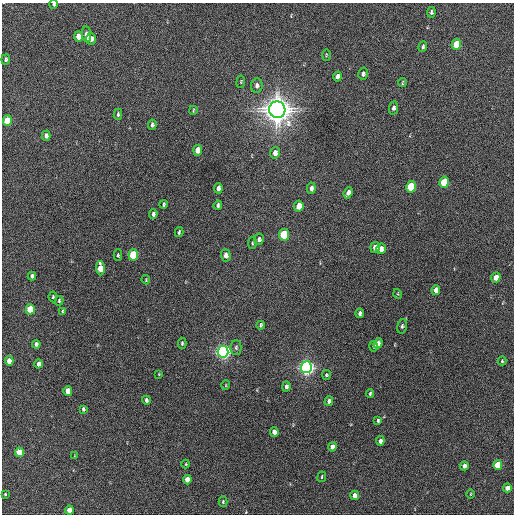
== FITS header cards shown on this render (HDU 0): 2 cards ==
NAXIS1  =                  512 / Axis length
NAXIS2  =                  512 / Axis length

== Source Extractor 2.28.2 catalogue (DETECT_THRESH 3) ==
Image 512 x 512 px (HDU 0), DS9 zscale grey, 1 PNG px = 1 image px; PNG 516 x 516 px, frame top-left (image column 1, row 512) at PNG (2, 3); each listed source drawn as its Kron ellipse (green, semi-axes under 4 px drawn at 4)
Background 516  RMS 14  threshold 43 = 3 sigma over >= 5 px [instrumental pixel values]
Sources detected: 90; all 90 listed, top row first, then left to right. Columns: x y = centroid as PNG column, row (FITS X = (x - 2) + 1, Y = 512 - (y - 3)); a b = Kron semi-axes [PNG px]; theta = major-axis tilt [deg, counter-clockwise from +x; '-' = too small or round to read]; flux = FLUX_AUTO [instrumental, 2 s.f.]
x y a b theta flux
54 4 4 4 - 1.5e+03
431 12 5 3 - 1.7e+03
86 34 8 4 -83 7.2e+03
78 36 5 4 - 1.0e+04
91 39 6 5 - 5.9e+03
456 44 5 4 - 2.8e+04
423 47 5 3 - 1.8e+03
326 55 5 3 - 9.0e+02
6 59 5 4 - 1.9e+03
363 74 6 4 74 2.8e+03
337 76 5 4 - 4.4e+03
241 82 6 3 83 9.7e+02
402 83 4 3 - 9.6e+02
257 85 7 5 83 3.4e+03
393 108 7 4 79 3.0e+03
193 110 4 2 - 9.3e+02
277 110 8 8 - 1.7e+06
118 114 5 3 - 1.6e+03
7 121 5 4 - 2.9e+04
152 125 5 3 - 2.2e+03
46 136 5 3 - 3.4e+03
198 150 5 4 - 1.1e+04
275 153 6 4 77 5.8e+03
444 182 5 4 - 4.0e+04
411 187 6 5 - 5.7e+04
218 188 5 4 - 3.7e+03
311 188 6 4 83 3.6e+03
348 193 6 4 65 4.4e+03
164 204 4 3 - 1.4e+03
218 205 5 4 - 2.0e+03
299 206 5 4 - 1.4e+04
153 214 5 3 - 2.8e+03
179 232 5 3 - 1.4e+03
284 235 6 5 - 6.2e+04
259 239 6 5 - 2.6e+03
252 243 6 3 83 1.2e+03
375 247 5 4 - 6.6e+03
381 249 5 4 - 6.8e+03
118 255 5 4 - 1.3e+03
133 255 5 4 - 6.2e+04
226 255 6 4 -88 4.8e+03
100 268 7 4 -88 1.8e+04
32 276 4 3 - 1.9e+03
496 277 5 4 - 1.2e+04
146 280 4 3 - 7.7e+02
436 290 5 4 - 7.8e+03
398 294 5 3 - 8.3e+02
53 297 5 3 - 1.4e+03
59 301 5 3 - 1.4e+03
30 309 5 4 - 3.3e+04
62 312 4 3 - 1.3e+03
360 313 5 3 - 2.5e+03
261 325 4 3 - 1.5e+03
402 326 7 4 76 2.0e+03
182 343 5 4 - 1.6e+03
378 343 5 4 - 4.1e+03
36 344 4 4 - 2.6e+03
374 346 5 4 - 1.8e+03
236 348 7 5 90 2.3e+03
223 352 6 5 - 4.8e+05
9 361 5 4 - 1.1e+04
502 361 4 3 - 1.1e+03
39 364 4 4 - 5.8e+03
306 367 6 5 - 5.2e+05
159 374 3 3 - 6.6e+02
326 375 5 4 - 1.4e+03
226 385 5 3 - 7.6e+02
286 386 5 4 - 3.0e+03
68 391 5 4 - 1.2e+04
370 393 4 3 - 1.5e+03
146 400 4 3 - 2.3e+03
329 401 5 4 - 3.2e+03
83 409 4 3 - 1.7e+03
378 420 4 3 - 1.7e+03
274 432 5 4 - 6.6e+03
380 441 4 4 - 4.4e+03
332 447 5 4 - 5.9e+03
19 452 5 4 - 2.6e+04
75 456 4 2 - 6.4e+02
186 464 4 4 - 9.0e+02
498 465 5 4 - 3.1e+04
464 466 4 4 - 4.6e+03
322 477 5 2 - 8.4e+02
187 480 5 4 - 1.0e+04
507 488 4 4 - 7.1e+03
5 494 3 3 - 1.0e+03
471 494 4 3 - 7.8e+02
354 495 4 4 - 5.4e+03
223 502 5 4 - 1.2e+03
69 510 4 4 - 1.2e+04
At the frame edge (FLAGS 8, measured only in part): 1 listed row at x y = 54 4